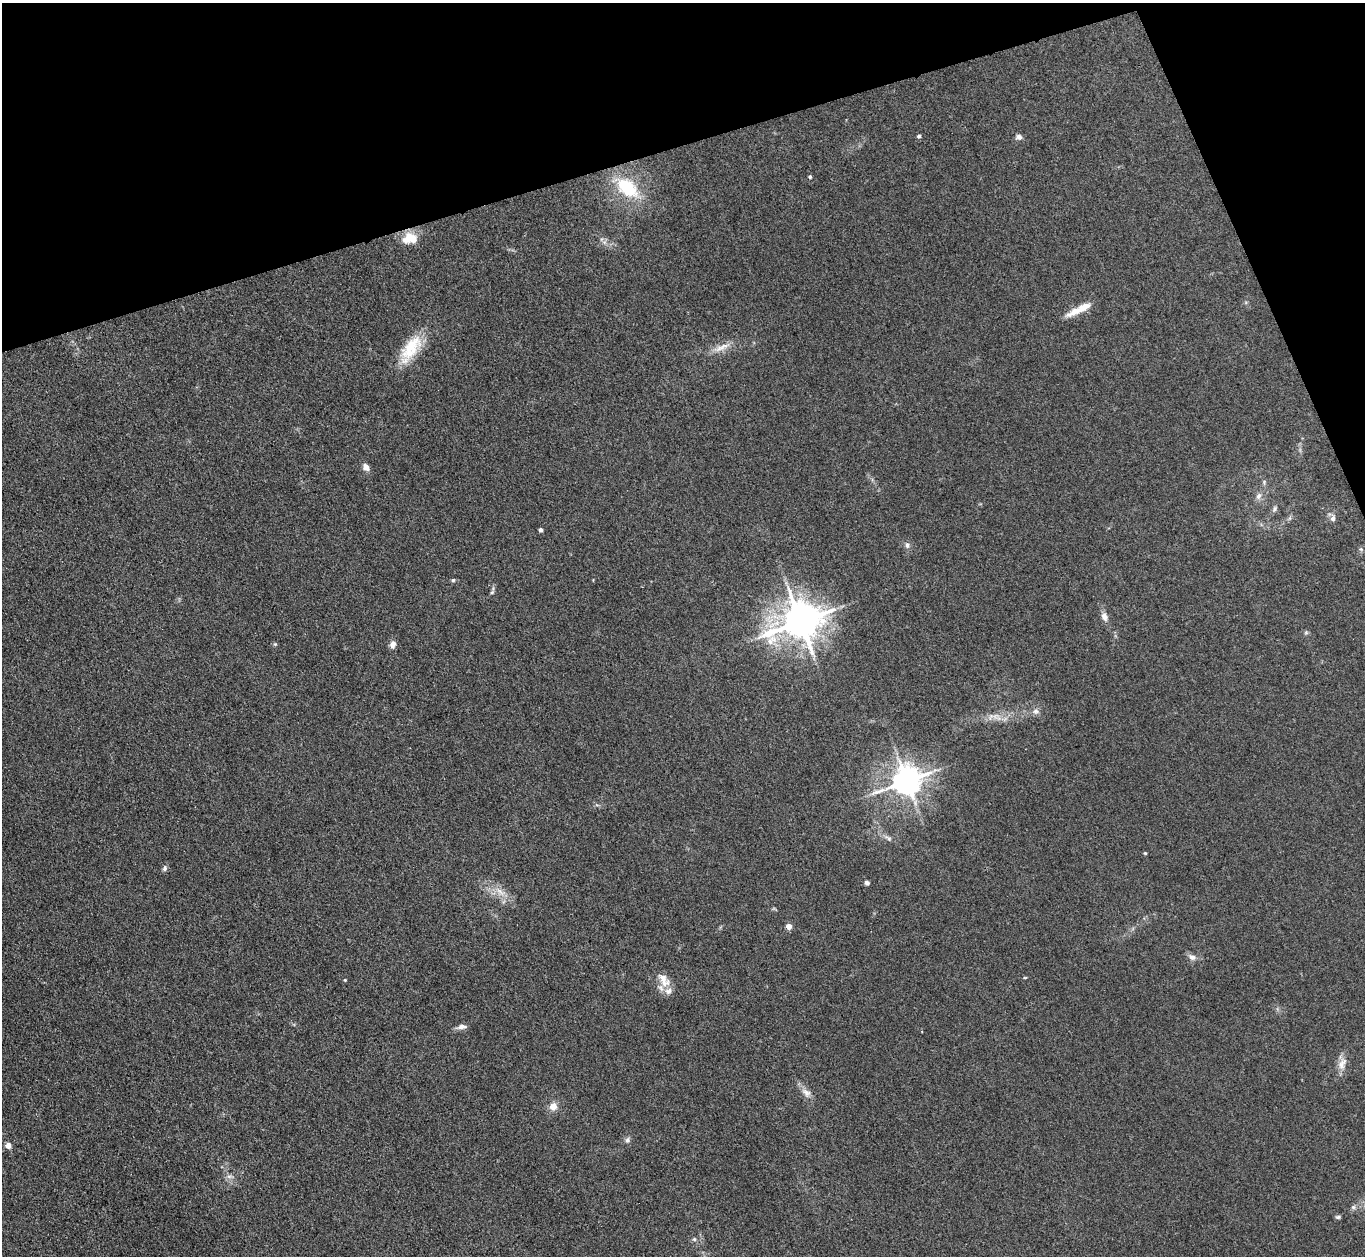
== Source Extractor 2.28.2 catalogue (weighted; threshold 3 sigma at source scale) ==
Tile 3 of 4 x 4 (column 3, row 1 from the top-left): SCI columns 2728-4090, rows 3909-5162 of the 5454 x 5440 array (HDU 1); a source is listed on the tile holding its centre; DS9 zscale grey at full resolution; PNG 1367 x 1258 px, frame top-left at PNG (2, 3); no overlay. Shown black and unused: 15% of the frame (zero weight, under 3 of 4 exposures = <1% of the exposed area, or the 3 px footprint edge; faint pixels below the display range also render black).
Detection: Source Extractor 2.28.2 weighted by HDU 2 'WHT'; one run over the whole footprint, this tile lists its part. Background 0.0587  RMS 0.0052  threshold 0.0233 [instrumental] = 3 sigma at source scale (4.5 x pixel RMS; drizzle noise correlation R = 1.50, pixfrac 1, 0.05/0.05 arcsec/px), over >= 5 px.
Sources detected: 49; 2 inside a brighter listed object's ellipse — not listed separately; the other 47 listed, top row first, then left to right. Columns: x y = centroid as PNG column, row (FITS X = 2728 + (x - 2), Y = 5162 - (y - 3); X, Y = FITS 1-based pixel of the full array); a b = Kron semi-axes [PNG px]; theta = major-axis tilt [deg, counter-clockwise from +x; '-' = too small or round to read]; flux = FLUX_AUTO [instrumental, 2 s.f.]
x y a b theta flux
919 136 5 5 - 1.1
1019 137 8 7 - 1.8
810 177 5 4 - 0.64
627 187 30 18 -39 27
410 238 20 13 9 10
604 242 7 6 - 1.6
1083 308 31 9 28 7.2
722 347 29 7 23 5.4
410 349 43 17 56 19
366 467 8 6 -56 3.1
1259 496 10 7 66 2.4
1274 509 8 6 60 1.4
1290 518 7 4 71 0.89
1333 518 8 7 - 1.9
540 530 4 4 - 1.5
907 545 8 7 - 1.8
1361 549 6 5 - 0.92
453 580 5 5 - 0.68
492 591 12 5 75 1.2
1104 616 11 8 -71 2.9
800 621 13 10 22 1500
1306 632 6 5 - 0.83
275 644 5 5 - 0.66
393 644 9 7 73 2.7
1036 711 9 9 - 2.2
995 716 12 8 7 4
906 781 9 8 - 820
888 838 11 6 -37 1.8
1145 853 4 4 - 0.55
165 868 8 6 70 1.3
867 883 6 5 - 1.4
500 892 16 7 -43 4.7
789 926 4 4 - 5.5
1192 957 10 8 -26 2.4
1025 977 5 3 - 0.45
345 980 4 3 - 0.48
664 980 23 12 -55 6.8
462 1027 13 6 7 2.3
1342 1064 20 10 66 4.9
806 1093 16 9 -40 3.7
553 1106 10 10 - 4.1
627 1140 8 6 -82 1.5
8 1145 7 6 - 2.5
229 1176 9 4 8 1.4
1353 1207 6 6 - 1.2
1338 1217 7 4 1 0.93
694 1239 6 5 - 0.89